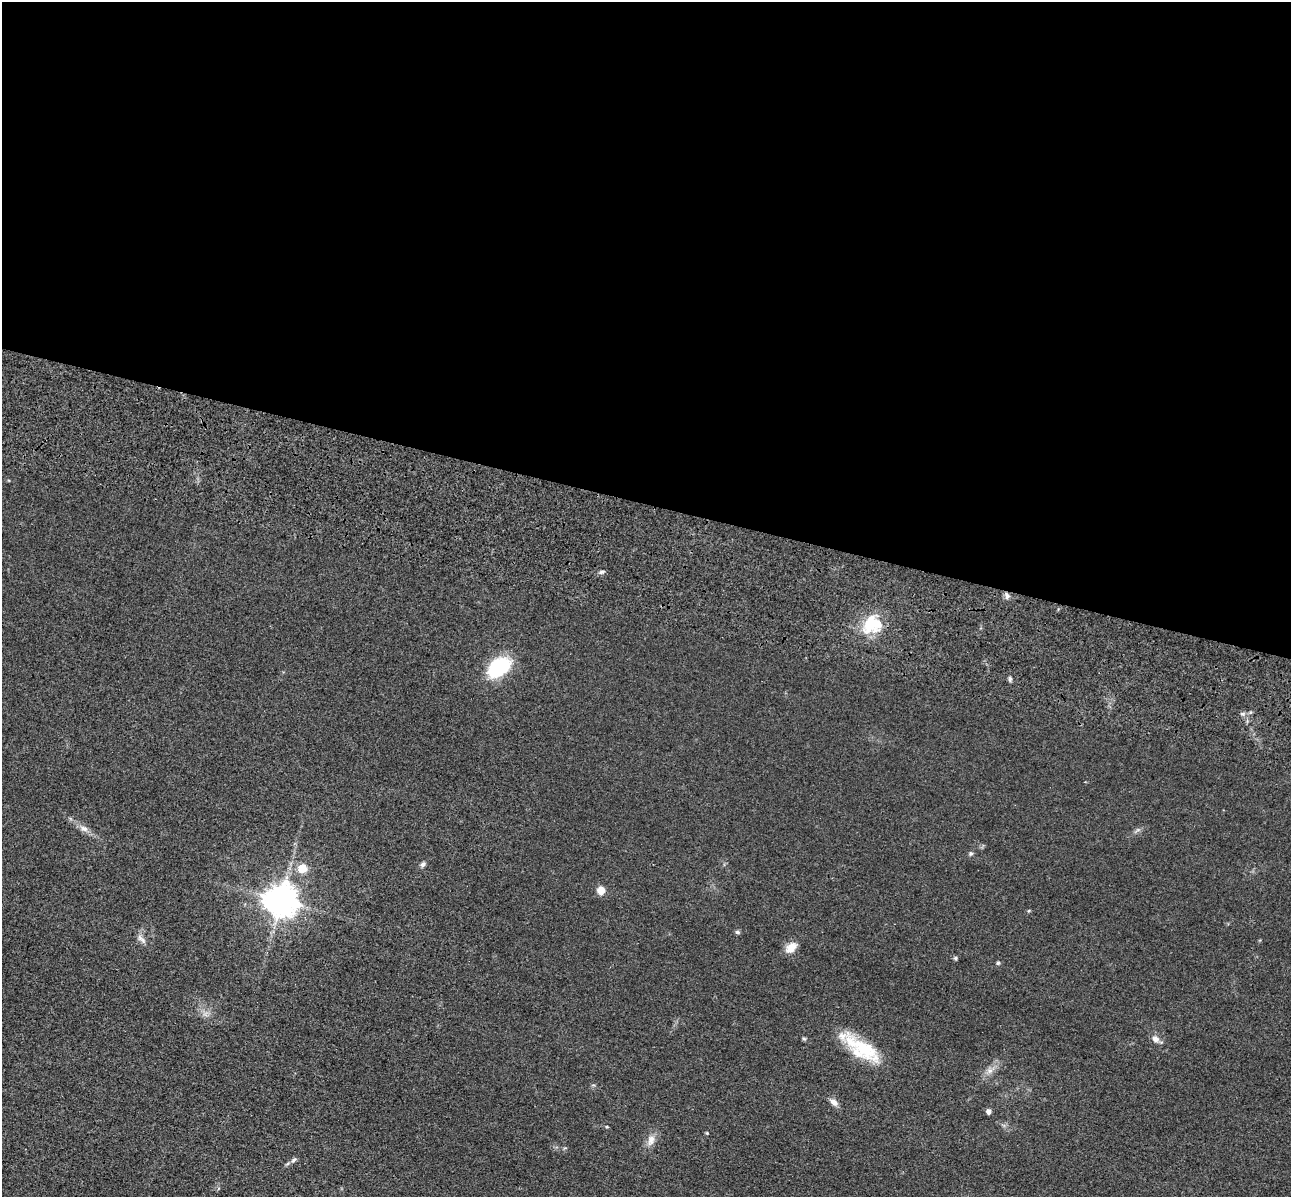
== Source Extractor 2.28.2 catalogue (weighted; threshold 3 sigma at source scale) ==
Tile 3 of 4 x 4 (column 3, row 1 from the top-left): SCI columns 2751-4039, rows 3980-5174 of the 5350 x 5365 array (HDU 1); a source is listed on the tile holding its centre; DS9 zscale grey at full resolution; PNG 1293 x 1199 px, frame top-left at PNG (2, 2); no overlay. Shown black and unused: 42% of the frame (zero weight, under 3 of 4 exposures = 9% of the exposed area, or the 3 px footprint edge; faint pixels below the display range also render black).
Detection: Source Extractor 2.28.2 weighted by HDU 2 'WHT'; one run over the whole footprint, this tile lists its part. Background 0.0484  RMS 0.0086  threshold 0.0389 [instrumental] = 3 sigma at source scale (4.5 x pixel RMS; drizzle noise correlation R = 1.50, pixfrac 1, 0.05/0.05 arcsec/px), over >= 5 px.
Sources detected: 26; all 26 listed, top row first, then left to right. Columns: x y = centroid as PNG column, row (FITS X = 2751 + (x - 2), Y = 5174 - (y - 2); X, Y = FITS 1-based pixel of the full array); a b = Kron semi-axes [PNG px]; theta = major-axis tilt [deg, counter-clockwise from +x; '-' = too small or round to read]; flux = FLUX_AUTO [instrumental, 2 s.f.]
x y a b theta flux
602 572 8 4 25 1.8
1007 596 9 5 -89 2.7
871 624 23 20 24 34
499 668 23 14 34 63
1010 679 7 5 89 1.7
1242 714 7 4 -19 1.9
84 829 11 7 -25 4.4
971 853 6 6 - 1.5
423 864 7 5 56 2.2
302 868 5 5 - 26
601 890 8 7 - 8
281 900 10 9 - 1600
737 932 7 5 -20 1.4
141 939 15 6 -44 3.7
791 947 15 10 40 8.5
955 958 6 4 15 1.4
998 963 5 4 - 1.2
804 1039 6 4 -2 1.1
1155 1039 9 8 - 4.3
862 1049 48 18 -35 44
990 1070 8 8 - 4
834 1102 12 7 -39 4.4
989 1111 4 4 - 4
707 1133 4 4 - 0.8
651 1140 15 8 72 6.8
294 1160 9 5 50 2.1